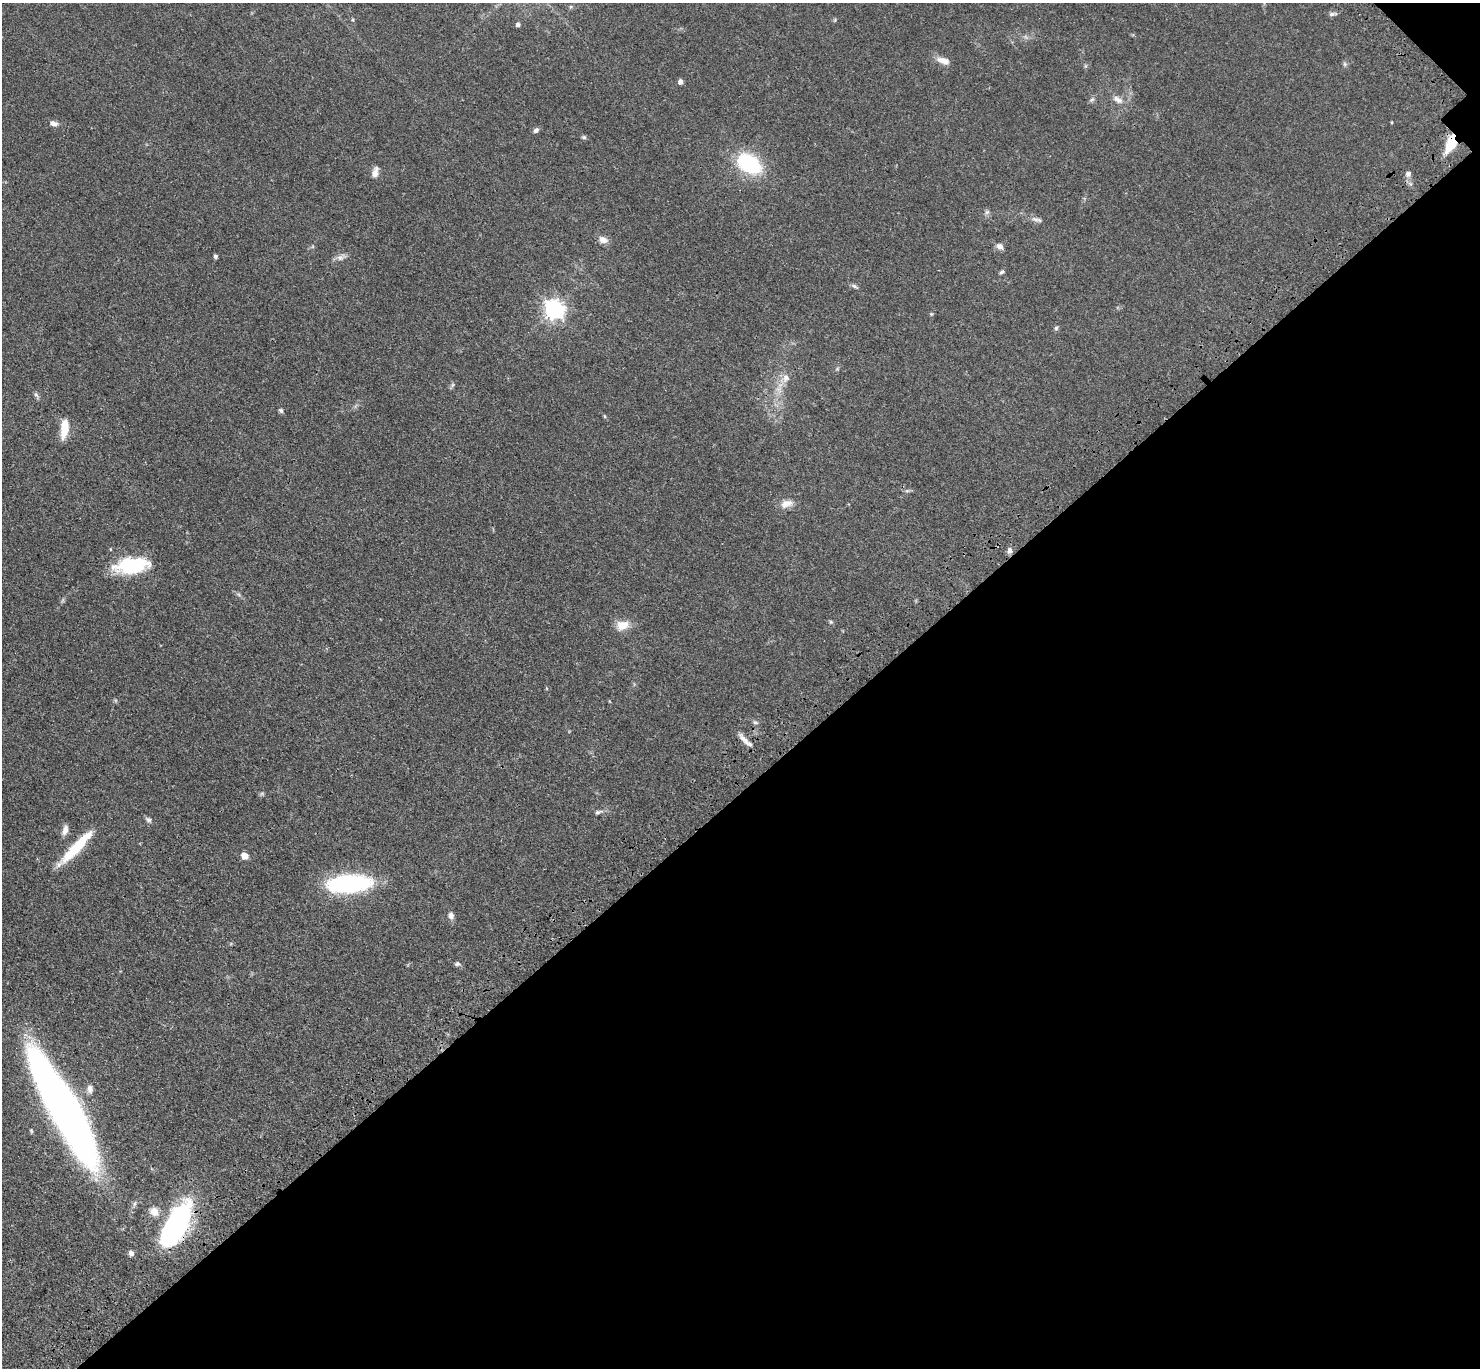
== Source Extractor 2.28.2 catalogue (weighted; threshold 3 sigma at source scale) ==
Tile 12 of 4 x 4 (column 4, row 3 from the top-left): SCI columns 4533-6010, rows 1761-3126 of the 6111 x 6111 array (HDU 1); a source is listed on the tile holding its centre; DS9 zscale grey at full resolution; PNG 1482 x 1370 px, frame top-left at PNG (2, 3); no overlay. Shown black and unused: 43% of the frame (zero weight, under 3 of 4 exposures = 6% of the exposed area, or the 3 px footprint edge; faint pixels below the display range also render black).
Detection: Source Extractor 2.28.2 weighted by HDU 2 'WHT'; one run over the whole footprint, this tile lists its part. Background 0.0395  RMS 0.0055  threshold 0.0245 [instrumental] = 3 sigma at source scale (4.5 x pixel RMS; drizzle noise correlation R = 1.50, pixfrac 1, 0.05/0.05 arcsec/px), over >= 5 px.
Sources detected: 58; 4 inside a brighter object's white glare — not listed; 1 inside a brighter listed object's ellipse — not listed separately; the other 53 listed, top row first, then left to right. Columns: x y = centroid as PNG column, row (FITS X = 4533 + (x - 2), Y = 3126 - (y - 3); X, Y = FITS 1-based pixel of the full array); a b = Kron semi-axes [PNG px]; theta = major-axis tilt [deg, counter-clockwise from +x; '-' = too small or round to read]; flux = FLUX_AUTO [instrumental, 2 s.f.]
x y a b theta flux
1331 14 8 6 15 1.3
835 20 6 3 71 0.57
518 24 5 4 - 1.7
944 61 16 8 -19 4.4
1345 64 6 6 - 0.98
1085 66 6 4 71 0.68
680 82 4 4 - 2.6
1118 100 17 8 -31 3.6
53 123 9 6 -13 2.5
536 130 7 5 46 1.5
584 137 6 5 - 0.91
1451 143 13 7 67 24
749 164 23 15 -32 47
375 172 14 7 75 3.1
1408 174 8 6 46 1.5
987 212 7 5 45 1.2
1036 219 17 5 -16 2.1
603 240 11 8 -23 3.6
1000 246 9 7 -25 2.4
215 256 5 4 - 1.1
340 257 13 8 23 2.7
1002 272 7 4 29 1
854 286 8 5 -27 1.2
554 309 7 7 - 280
931 314 5 4 - 0.58
1056 328 6 5 - 0.95
786 378 11 10 - 3.9
452 385 7 4 71 0.92
36 395 8 4 -37 1.1
281 411 6 5 - 0.97
604 416 5 3 - 0.58
64 428 21 8 83 10
786 504 16 9 18 4.5
1010 550 8 6 87 1.9
131 565 38 17 6 32
238 594 7 4 -19 0.87
831 622 5 5 - 0.71
622 625 15 11 14 7.2
755 722 7 5 -39 1.1
744 740 23 5 -48 3.7
598 812 9 5 17 1.4
148 820 9 6 -31 1.4
65 830 12 6 75 3
78 845 52 10 47 21
245 856 5 5 - 6.6
349 883 42 16 4 72
451 916 10 6 -75 2.3
457 964 7 6 - 1.1
90 1089 11 8 -87 2.6
64 1108 99 22 -61 460
154 1212 11 10 - 4.9
184 1214 51 19 82 41
131 1253 7 6 - 1.9
Overlapping masked pixels (flux is a lower limit): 2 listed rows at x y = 1451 143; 184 1214
Isophote crosses this tile's border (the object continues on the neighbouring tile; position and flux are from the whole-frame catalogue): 1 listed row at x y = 64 1108